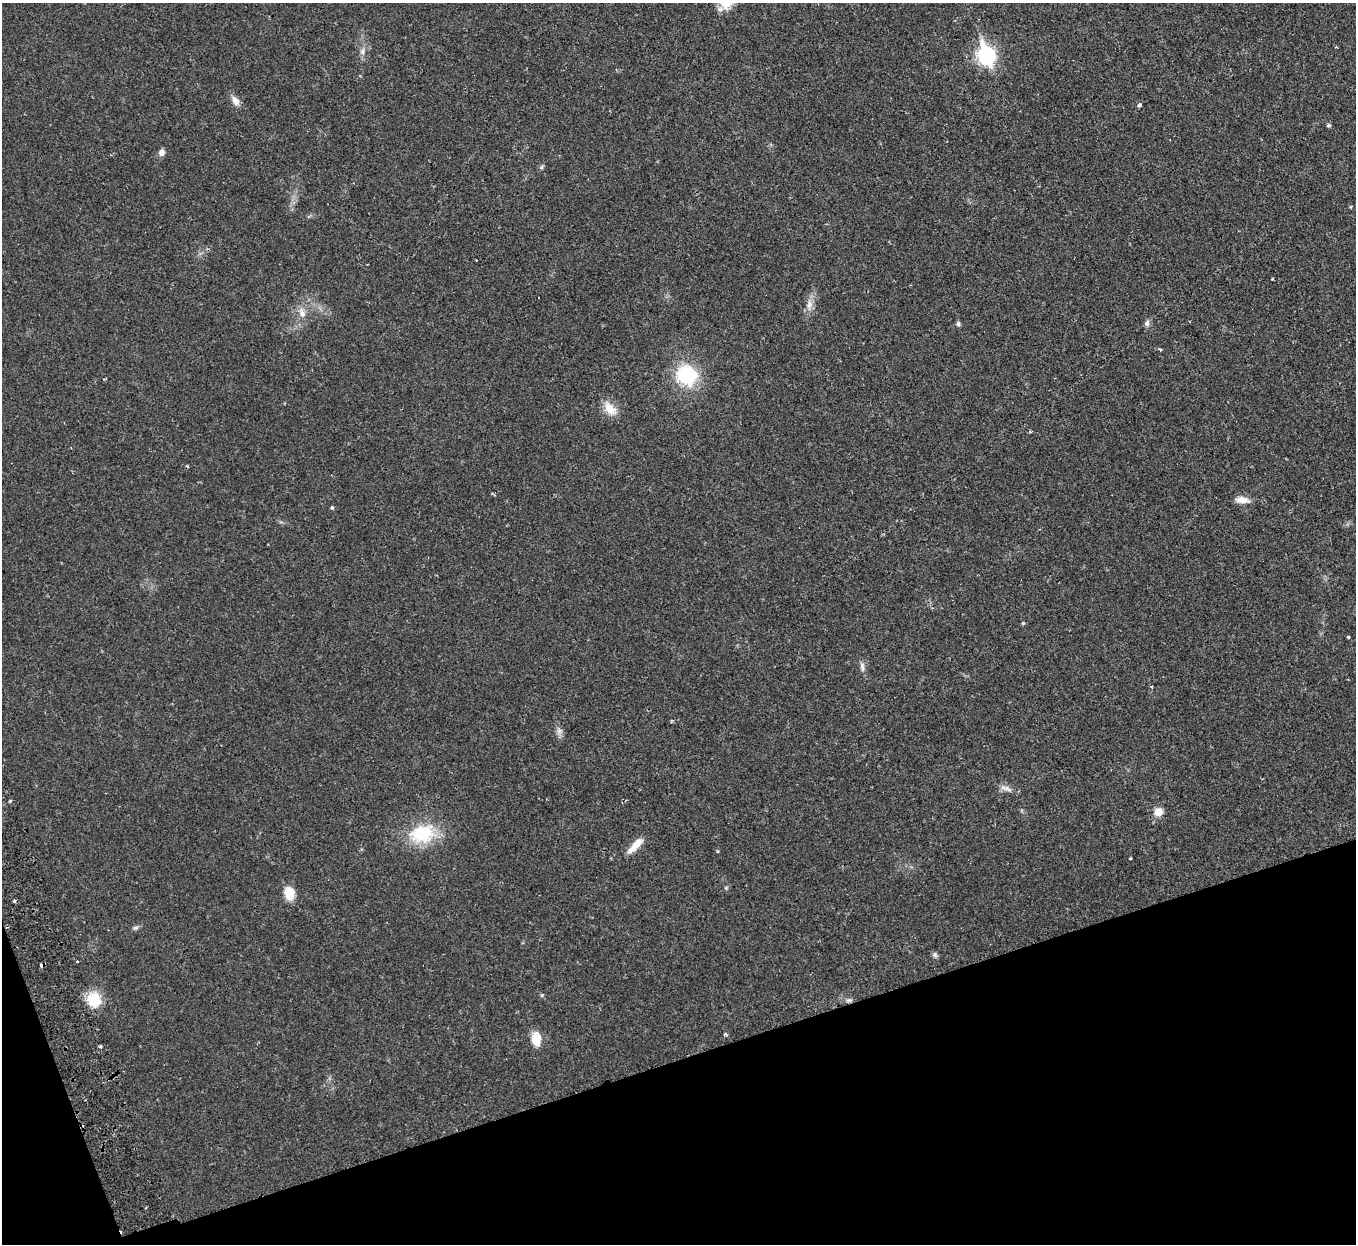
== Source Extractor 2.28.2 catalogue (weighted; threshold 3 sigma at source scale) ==
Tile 14 of 4 x 4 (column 2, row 4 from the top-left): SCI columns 1410-2763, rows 180-1421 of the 5528 x 5451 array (HDU 1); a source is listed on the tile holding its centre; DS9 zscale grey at full resolution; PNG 1358 x 1246 px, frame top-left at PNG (2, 3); no overlay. Shown black and unused: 16% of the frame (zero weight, under 2 of 3 exposures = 3% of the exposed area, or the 3 px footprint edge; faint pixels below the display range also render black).
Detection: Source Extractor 2.28.2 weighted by HDU 2 'WHT'; one run over the whole footprint, this tile lists its part. Background 0.0237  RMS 0.0042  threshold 0.0188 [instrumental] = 3 sigma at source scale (4.5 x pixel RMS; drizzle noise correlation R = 1.50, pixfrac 1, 0.05/0.05 arcsec/px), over >= 5 px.
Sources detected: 38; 2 cosmic-ray / hot-pixel residue — not listed; the other 36 listed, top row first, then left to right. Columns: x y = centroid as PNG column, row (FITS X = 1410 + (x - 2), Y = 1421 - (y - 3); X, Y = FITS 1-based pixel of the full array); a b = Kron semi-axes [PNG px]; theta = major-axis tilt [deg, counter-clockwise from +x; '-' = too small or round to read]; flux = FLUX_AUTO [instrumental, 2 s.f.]
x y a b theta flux
362 51 8 6 89 1.3
986 55 9 7 -69 120
235 101 14 8 -54 2.5
1139 105 4 3 - 2.1
1328 125 5 5 - 0.65
162 152 8 7 - 1.8
542 167 6 4 71 0.57
809 304 12 8 78 2.6
302 313 14 8 -75 3
1147 323 9 6 60 1.3
958 324 7 5 -88 0.8
1160 349 4 3 - 0.43
687 375 18 16 -32 27
610 409 18 11 -51 5.4
1030 431 3 2 - 0.79
1242 500 18 8 -4 3.3
332 508 4 4 - 0.66
1348 637 3 3 - 0.5
862 667 13 4 -79 1.4
1151 686 3 3 - 0.87
559 731 7 5 -44 1.2
1007 788 11 5 -36 1.7
10 801 4 3 - 0.47
1158 812 10 9 - 3.5
422 834 33 24 10 19
635 846 25 7 46 4.9
1130 859 3 2 - 0.43
289 893 14 10 -83 6.5
135 927 9 4 9 0.81
935 955 7 6 - 0.92
42 965 4 3 - 3.6
94 1000 19 16 -80 9.1
849 1000 9 4 12 0.86
725 1034 4 3 - 0.77
536 1039 15 10 -87 6.4
100 1046 4 3 - 0.8
Overlapping masked pixels (flux is a lower limit): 1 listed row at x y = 42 965